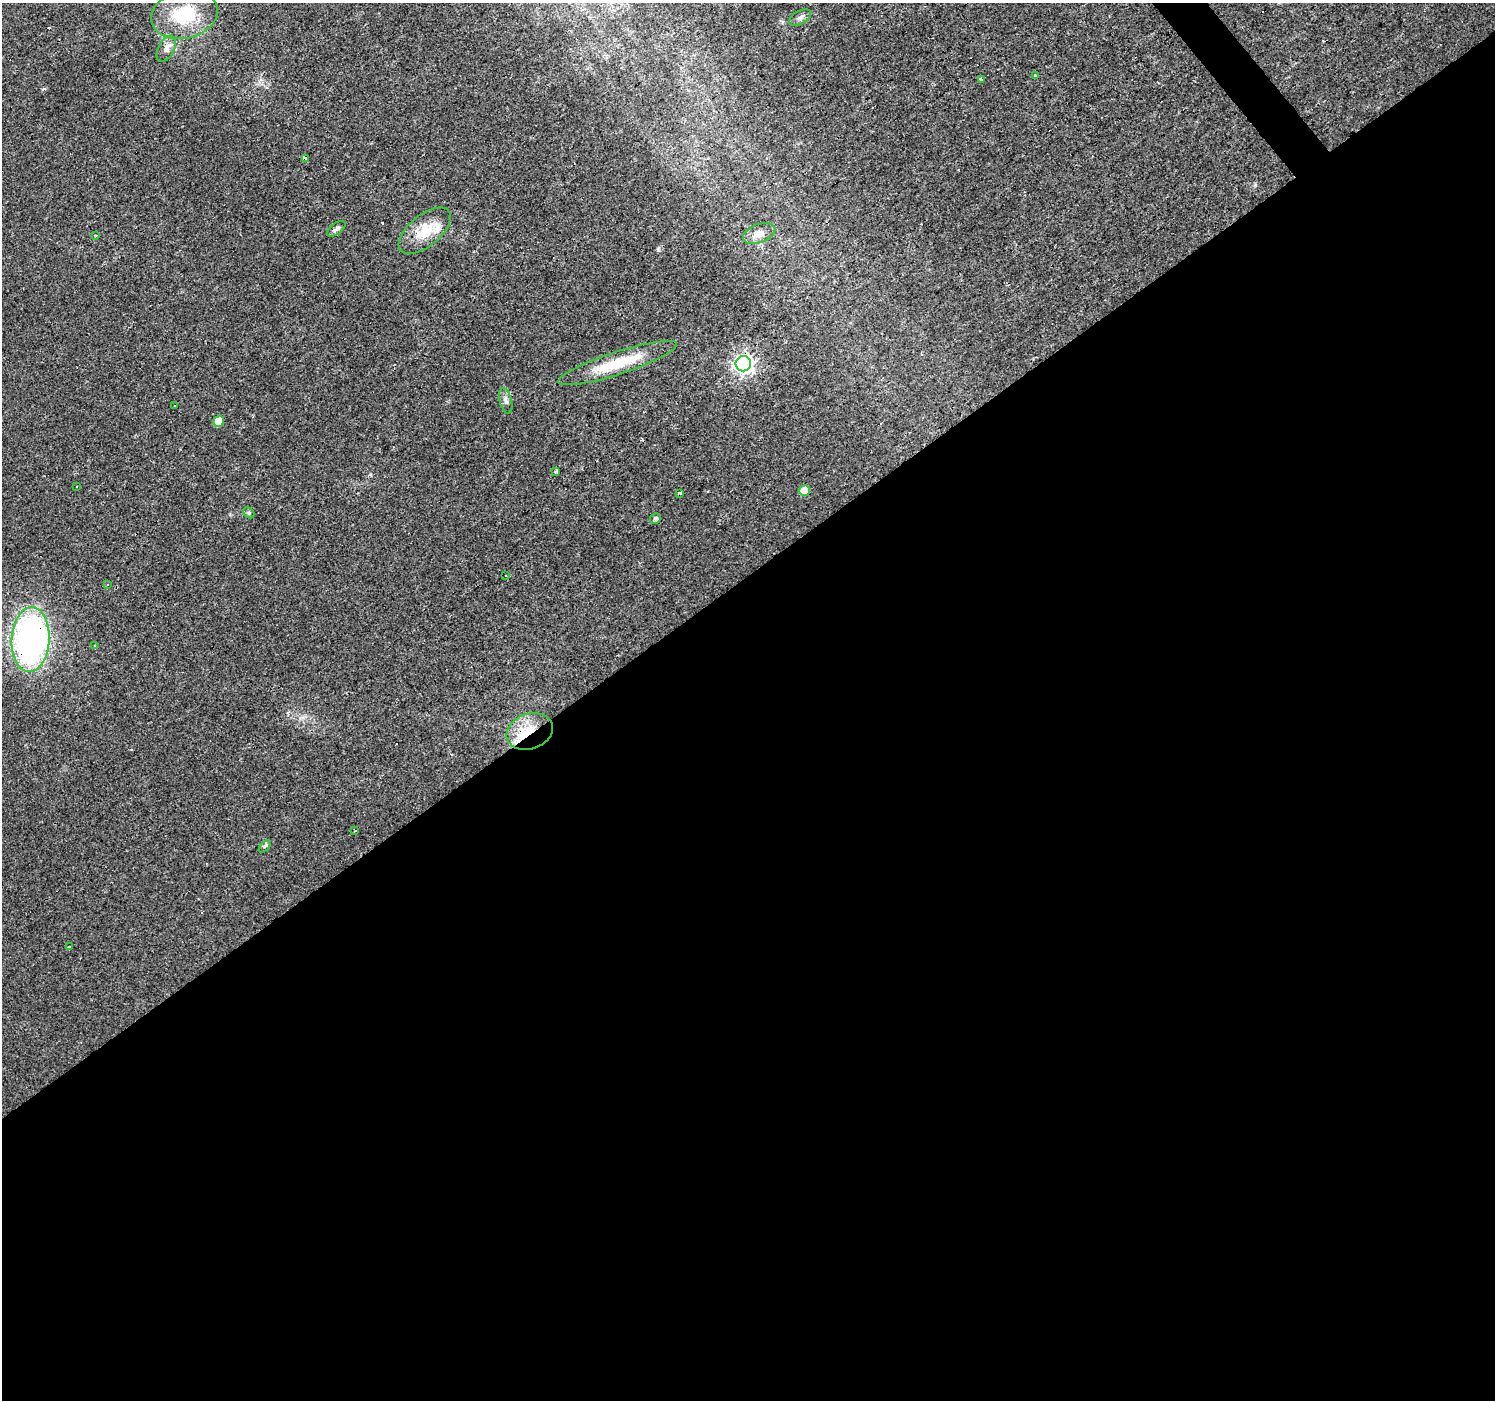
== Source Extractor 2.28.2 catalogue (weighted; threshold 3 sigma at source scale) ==
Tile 15 of 4 x 4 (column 3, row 4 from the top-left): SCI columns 2987-4479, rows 132-1529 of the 5973 x 5915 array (HDU 1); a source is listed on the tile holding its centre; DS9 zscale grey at full resolution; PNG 1497 x 1402 px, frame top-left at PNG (2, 3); each listed source drawn as its Kron ellipse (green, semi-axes under 4 px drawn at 4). Shown black and unused: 59% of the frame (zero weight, under 3 of 4 exposures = <1% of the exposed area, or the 3 px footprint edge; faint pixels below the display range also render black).
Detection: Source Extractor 2.28.2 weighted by HDU 2 'WHT'; one run over the whole footprint, this tile lists its part. Background 0.0154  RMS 0.0032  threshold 0.0144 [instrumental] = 3 sigma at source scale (4.5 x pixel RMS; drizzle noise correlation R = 1.50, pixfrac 1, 0.0396/0.0396 arcsec/px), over >= 5 px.
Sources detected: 39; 9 cosmic-ray / hot-pixel residue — neither listed nor drawn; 1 inside a brighter listed object's ellipse — not listed separately; the other 29 listed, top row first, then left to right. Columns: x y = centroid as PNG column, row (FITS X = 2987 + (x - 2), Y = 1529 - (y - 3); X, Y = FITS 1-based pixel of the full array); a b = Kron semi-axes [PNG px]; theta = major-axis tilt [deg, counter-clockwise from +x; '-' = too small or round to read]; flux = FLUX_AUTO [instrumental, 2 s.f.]
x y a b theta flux
184 14 34 24 12 18
800 17 12 6 29 1.2
166 49 14 8 63 2.1
1036 76 3 3 - 1.7
981 79 4 3 - 4.6
305 159 3 3 - 25
336 229 10 5 37 0.97
425 231 31 15 39 8
759 233 17 9 20 2.9
95 235 3 2 - 0.28
618 363 62 11 18 13
743 364 7 7 - 150
506 401 13 6 -76 1.2
175 406 3 3 - 0.58
219 421 5 5 - 5.4
556 472 3 3 - 1.7
76 487 3 3 - 2.2
805 490 5 5 - 7.7
680 493 3 3 - 0.55
249 513 6 4 -46 0.46
655 519 6 5 - 0.59
505 576 3 3 - 2.5
107 585 3 2 - 0.61
30 640 32 19 86 110
95 646 3 3 - 0.47
530 731 24 17 19 11
355 831 3 3 - 0.79
265 846 7 4 46 0.68
69 947 3 3 - 25
Overlapping masked pixels (flux is a lower limit): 3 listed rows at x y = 305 159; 30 640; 530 731
Unlisted compact peaks at least as high as the median listed source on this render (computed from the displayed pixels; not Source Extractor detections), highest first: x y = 658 250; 1255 185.